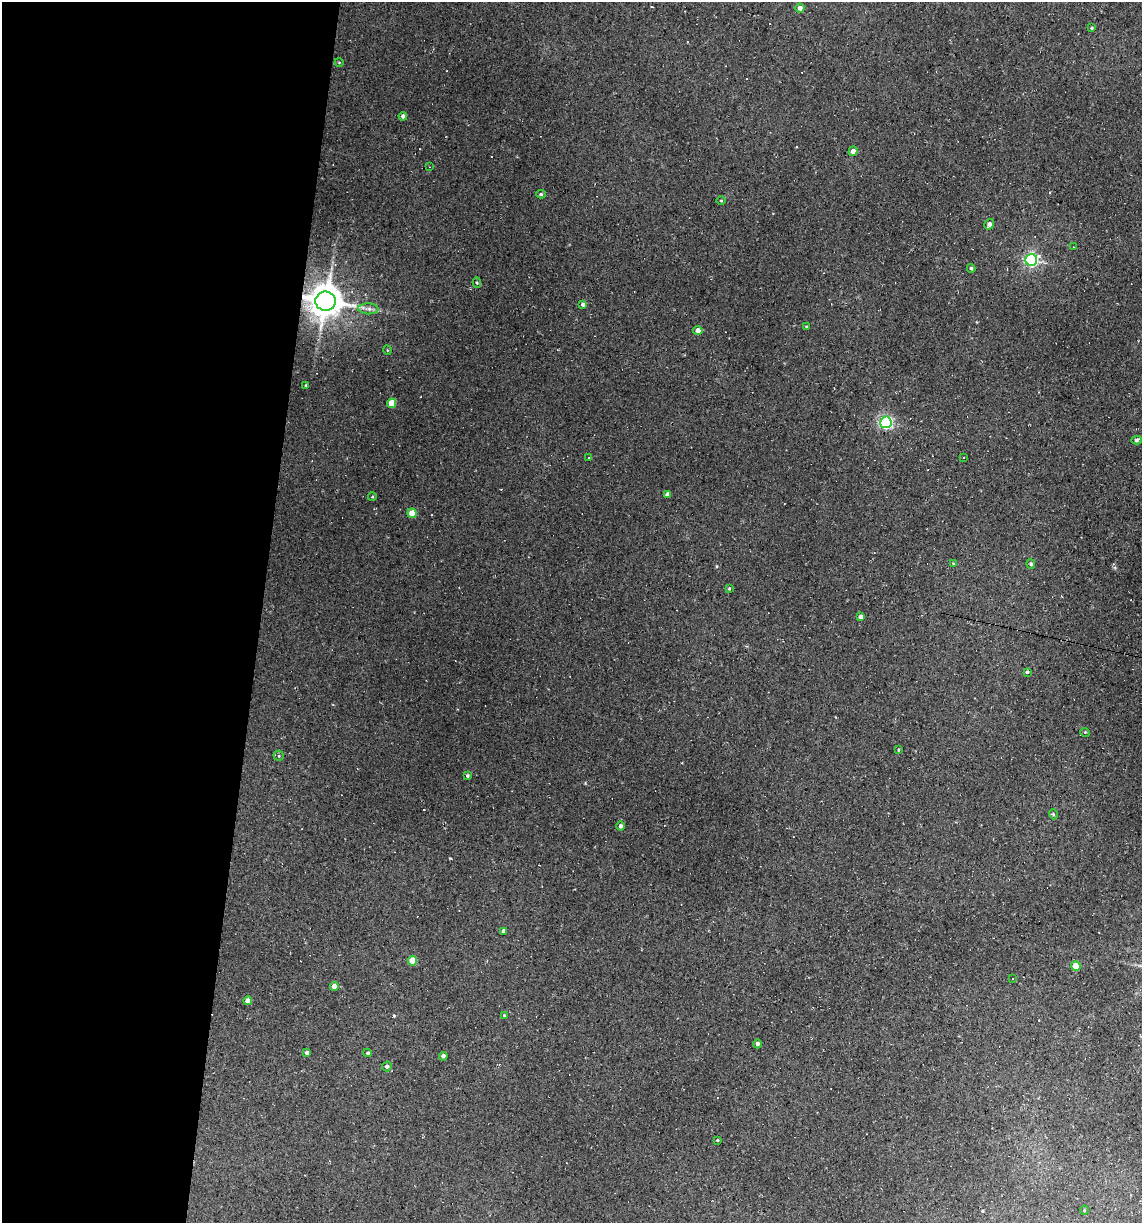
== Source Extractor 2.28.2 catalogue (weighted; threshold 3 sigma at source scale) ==
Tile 5 of 4 x 4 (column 1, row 2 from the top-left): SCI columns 231-1370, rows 2443-3663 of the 4904 x 4884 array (HDU 1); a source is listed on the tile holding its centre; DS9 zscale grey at full resolution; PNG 1144 x 1225 px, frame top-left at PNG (2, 2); each listed source drawn as its Kron ellipse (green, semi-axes under 4 px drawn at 4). Shown black and unused: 23% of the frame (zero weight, under 2 of 3 exposures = <1% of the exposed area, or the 3 px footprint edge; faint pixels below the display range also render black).
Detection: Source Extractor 2.28.2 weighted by HDU 2 'WHT'; one run over the whole footprint, this tile lists its part. Background 0.184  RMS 0.013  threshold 0.0603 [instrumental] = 3 sigma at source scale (4.5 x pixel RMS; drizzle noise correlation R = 1.50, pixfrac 1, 0.05/0.05 arcsec/px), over >= 5 px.
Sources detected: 71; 18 cosmic-ray / hot-pixel residue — neither listed nor drawn; the other 53 listed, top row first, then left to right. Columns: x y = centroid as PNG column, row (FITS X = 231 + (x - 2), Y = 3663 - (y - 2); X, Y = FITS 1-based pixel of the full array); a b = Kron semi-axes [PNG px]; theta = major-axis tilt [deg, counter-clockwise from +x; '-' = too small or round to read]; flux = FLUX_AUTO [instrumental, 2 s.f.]
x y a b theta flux
800 8 4 4 - 5.9
1092 28 3 3 - 1.3
339 62 4 3 - 0.89
403 116 4 4 - 4.2
853 151 5 4 - 7.2
429 167 3 2 - 0.8
541 194 5 4 - 1.7
721 201 4 3 - 1.2
989 224 5 4 - 5.5
1073 247 3 2 - 0.73
1031 260 6 6 - 280
971 268 4 3 - 2.3
477 283 5 4 - 1.7
326 301 10 9 - 3100
583 304 4 4 - 4.2
368 309 10 5 -2 5.2
806 327 4 3 - 1.2
698 330 4 4 - 6.7
387 350 4 3 - 1
306 385 3 3 - 1.3
391 403 4 4 - 22
886 422 6 5 - 240
1136 440 5 4 - 2.7
963 457 3 2 - 1.5
588 458 3 2 - 2.3
667 494 4 4 - 4.8
372 497 4 3 - 1
412 513 4 4 - 23
953 563 4 2 - 0.83
1031 564 5 4 - 2.7
729 589 4 3 - 1.4
861 617 4 4 - 5.1
1027 672 4 3 - 1.9
1085 732 5 3 - 1.3
898 750 3 2 - 1.2
279 756 5 5 - 2.7
467 776 4 3 - 2
1053 814 5 3 - 1.7
620 826 4 4 - 3.6
504 931 4 4 - 6.8
413 961 5 4 - 29
1076 966 5 4 - 32
1013 978 3 3 - 4.4
334 986 4 4 - 11
248 1001 4 4 - 7.6
504 1015 3 3 - 1
757 1044 4 4 - 3.6
307 1053 4 4 - 5.7
368 1053 4 3 - 2
443 1056 4 4 - 3
387 1067 5 5 - 3.5
717 1140 3 3 - 1.1
1084 1210 4 3 - 1
Overlapping masked pixels (flux is a lower limit): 1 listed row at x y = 326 301